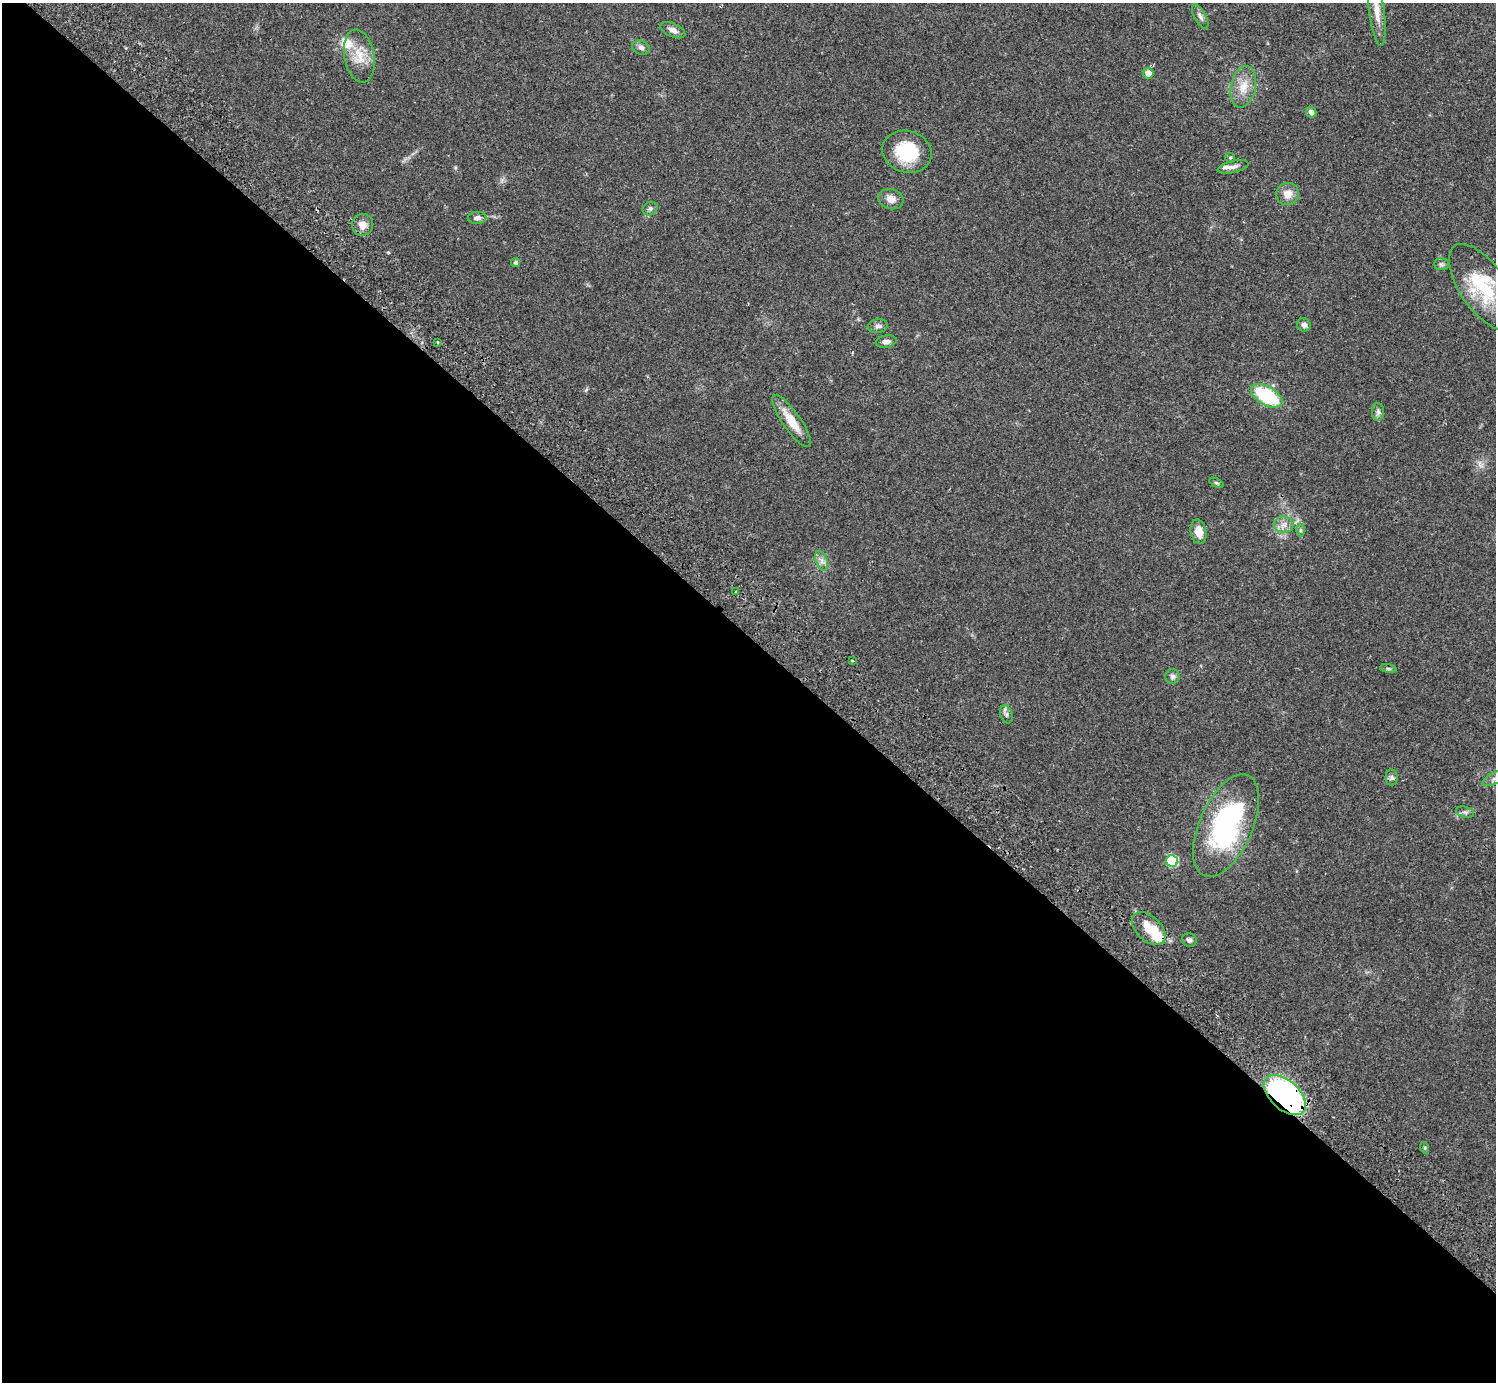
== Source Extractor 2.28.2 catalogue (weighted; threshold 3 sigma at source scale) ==
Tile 14 of 4 x 4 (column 2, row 4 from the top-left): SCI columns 1537-3030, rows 205-1584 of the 6063 x 6071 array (HDU 1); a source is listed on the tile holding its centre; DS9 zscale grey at full resolution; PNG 1498 x 1384 px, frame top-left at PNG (2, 3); each listed source drawn as its Kron ellipse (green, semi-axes under 4 px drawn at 4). Shown black and unused: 54% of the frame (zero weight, under 2 of 3 exposures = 3% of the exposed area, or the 3 px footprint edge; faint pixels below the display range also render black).
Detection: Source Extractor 2.28.2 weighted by HDU 2 'WHT'; one run over the whole footprint, this tile lists its part. Background 0.0823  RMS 0.0059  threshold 0.0265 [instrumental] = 3 sigma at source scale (4.5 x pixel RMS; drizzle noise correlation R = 1.50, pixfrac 1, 0.05/0.05 arcsec/px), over >= 5 px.
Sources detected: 52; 1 cosmic-ray / hot-pixel residue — neither listed nor drawn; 6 inside a brighter listed object's ellipse — not listed separately; the other 45 listed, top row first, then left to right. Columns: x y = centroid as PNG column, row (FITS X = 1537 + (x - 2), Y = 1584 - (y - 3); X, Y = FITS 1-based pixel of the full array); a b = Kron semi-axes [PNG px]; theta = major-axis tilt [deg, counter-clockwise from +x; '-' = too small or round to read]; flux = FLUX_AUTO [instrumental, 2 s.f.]
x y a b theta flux
1377 11 36 7 -83 7.8
1200 16 14 6 -61 2.3
673 30 13 7 -24 3.3
641 48 9 7 -18 2.2
359 56 27 15 -80 12
1148 73 5 5 - 5.5
1243 87 21 12 79 9
1311 112 5 5 - 2.3
907 152 25 20 -17 25
1230 158 5 4 - 0.71
1233 167 16 6 13 2.8
1287 194 11 11 - 5.9
891 199 13 10 -16 4.5
650 208 8 6 28 1.6
477 218 9 6 2 2.1
363 225 11 10 - 4.5
516 262 4 4 - 1.4
1441 264 7 6 - 1.3
1484 287 51 23 -55 36
1304 325 7 6 - 2.1
878 326 10 7 7 2
437 342 4 2 - 0.52
886 342 10 6 9 2.3
1267 396 17 9 -30 42
1378 412 9 6 -89 1.8
792 421 31 9 -55 11
1217 483 8 4 -26 0.92
1284 525 10 8 -5 3.5
1300 530 6 4 90 0.97
1199 532 12 8 -79 6.6
822 561 10 5 -67 2.4
736 592 3 3 - 1.4
852 661 3 2 - 0.49
1388 669 8 4 -8 1
1172 676 7 7 - 1.7
1006 714 9 6 -72 1.6
1392 777 8 6 -86 1.5
1495 778 14 5 26 2.5
1465 812 9 5 -14 1.6
1226 826 55 26 66 97
1172 861 6 6 - 40
1149 929 20 12 -44 12
1189 940 7 6 - 2
1285 1095 25 14 -42 130
1425 1148 6 4 -73 0.75
Overlapping masked pixels (flux is a lower limit): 1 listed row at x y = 1285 1095
Isophote crosses this tile's border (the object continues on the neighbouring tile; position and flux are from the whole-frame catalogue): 2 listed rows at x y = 1377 11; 1495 778